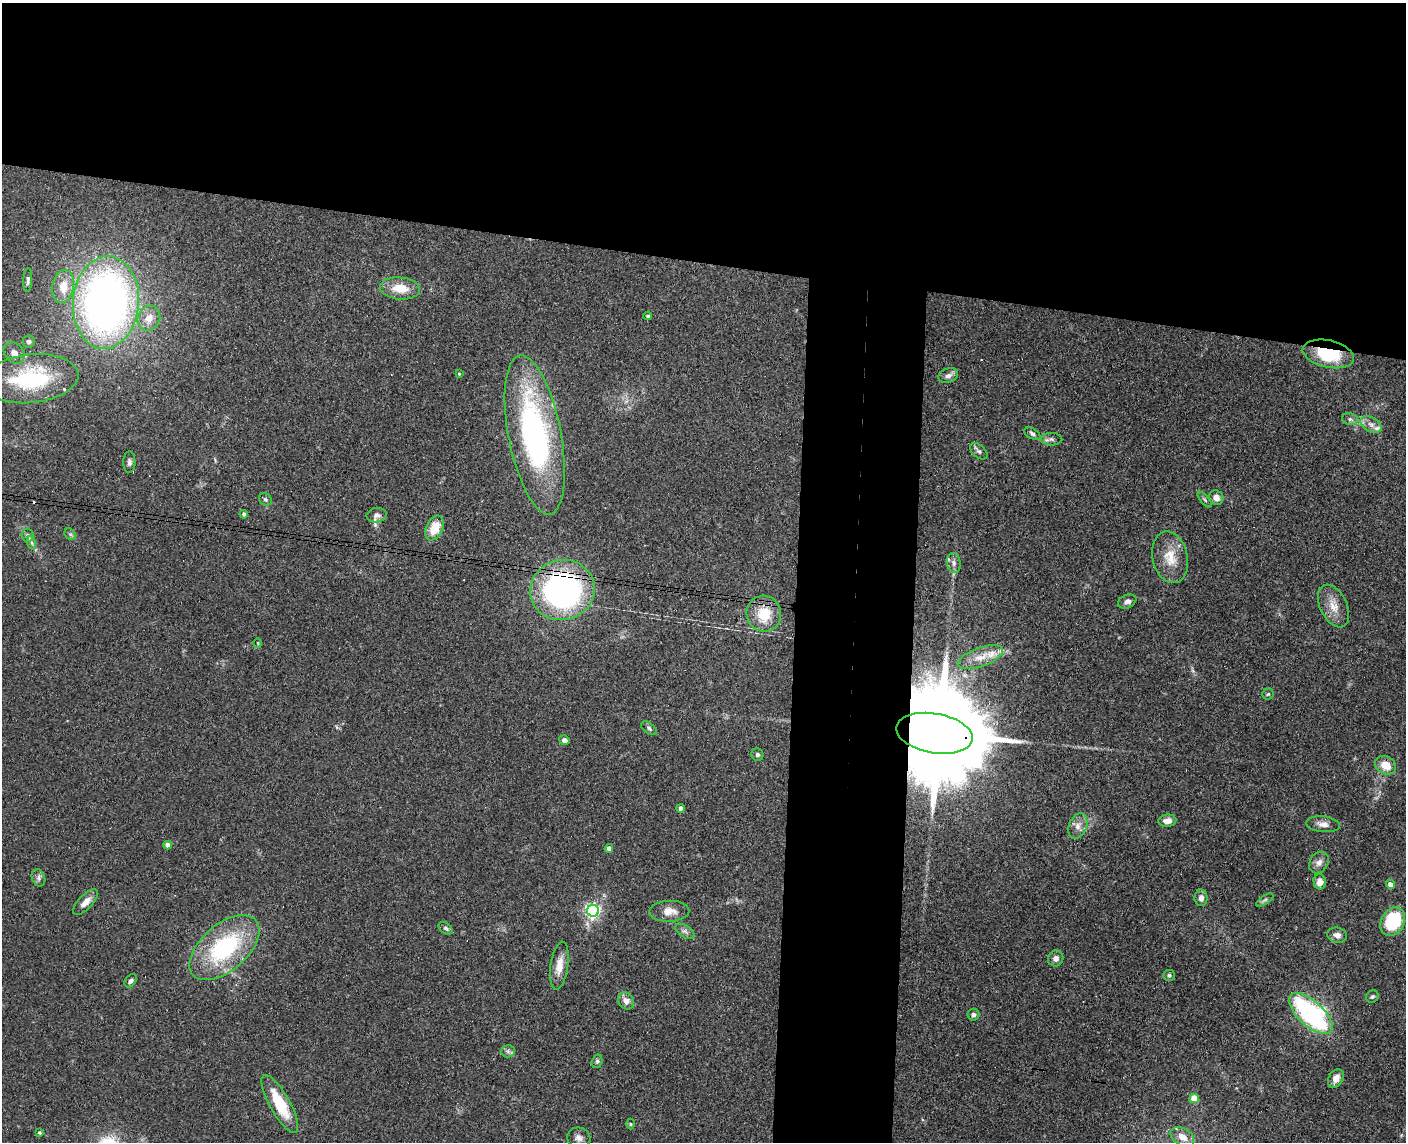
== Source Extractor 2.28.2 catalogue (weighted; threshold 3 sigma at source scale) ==
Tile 2 of 3 x 4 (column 2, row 1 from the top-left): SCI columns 1570-2973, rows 3434-4573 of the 4654 x 4582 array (HDU 1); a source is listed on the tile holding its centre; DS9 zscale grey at full resolution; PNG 1408 x 1144 px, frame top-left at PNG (2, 3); each listed source drawn as its Kron ellipse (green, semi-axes under 4 px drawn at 4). Shown black and unused: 29% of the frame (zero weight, under 3 of 4 exposures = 6% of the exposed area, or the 3 px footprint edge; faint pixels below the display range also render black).
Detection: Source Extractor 2.28.2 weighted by HDU 2 'WHT'; one run over the whole footprint, this tile lists its part. Background 0.138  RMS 0.0068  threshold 0.0308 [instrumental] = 3 sigma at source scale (4.5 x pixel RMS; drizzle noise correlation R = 1.50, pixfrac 1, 0.05/0.05 arcsec/px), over >= 5 px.
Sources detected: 85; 1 inside a brighter object's white glare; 2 cosmic-ray / hot-pixel residue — neither listed nor drawn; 3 inside a brighter listed object's ellipse — not listed separately; the other 79 listed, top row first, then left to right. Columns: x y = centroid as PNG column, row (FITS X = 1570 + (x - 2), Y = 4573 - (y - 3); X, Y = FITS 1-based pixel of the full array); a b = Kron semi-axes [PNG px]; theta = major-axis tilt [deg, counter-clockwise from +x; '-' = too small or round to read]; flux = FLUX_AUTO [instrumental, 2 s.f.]
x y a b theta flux
28 280 12 4 87 1.8
63 287 16 10 80 11
400 288 20 11 -5 13
106 303 46 33 85 380
648 316 4 3 - 0.85
149 318 12 11 - 7.1
29 342 6 6 - 1.9
14 353 12 9 -46 4.9
1328 354 26 13 -13 33
459 374 4 4 - 0.58
948 376 10 7 18 2.9
31 379 48 24 6 69
1350 419 8 6 -15 2
1371 424 11 7 -29 4
1032 434 9 5 -31 1.7
535 435 81 26 -79 170
1051 439 11 6 -1 2.4
979 451 10 6 -41 2
129 462 10 6 89 2.1
1216 498 7 6 - 4
265 499 7 6 - 1.5
1205 500 9 4 -50 1.2
244 514 4 4 - 1.5
377 515 10 7 8 3
435 528 13 8 64 13
70 534 6 5 - 1.3
27 535 6 6 - 1.6
32 543 7 4 -71 1.6
1170 557 26 17 -77 15
954 563 10 7 -82 2.8
562 590 32 30 16 170
1127 601 9 6 23 2.9
1334 606 23 13 -64 9.8
764 614 18 17 - 19
258 643 5 3 - 0.63
980 657 23 9 20 9.4
1268 694 5 5 - 1.1
649 728 9 5 -35 1.5
934 733 39 19 -10 23000
564 740 5 4 - 3.2
757 755 6 6 - 1.6
1385 765 11 8 -27 10
681 808 4 4 - 3.4
1167 821 9 6 5 4.7
1323 824 17 8 -6 5
1078 826 13 8 67 4.9
168 845 4 4 - 4.4
609 848 4 4 - 3.5
1319 862 11 9 55 4
39 878 9 6 -67 2.3
1320 882 7 6 - 5.2
1390 884 5 4 - 3.5
1201 898 8 6 -88 3.4
1265 900 10 4 33 1.5
85 902 16 7 47 5.5
593 911 6 6 - 170
669 911 20 10 3 7.4
1393 922 15 11 61 40
446 928 7 5 -39 1.6
685 931 11 6 -33 2.3
1337 935 10 7 -14 4
224 948 42 23 41 75
1056 958 8 7 - 3.2
559 966 24 9 82 8.4
1169 975 6 5 - 1.4
131 981 7 5 51 2.2
1372 997 6 5 - 1.4
626 1001 9 7 -52 4.7
1311 1013 27 12 -43 120
973 1015 6 6 - 1.5
508 1051 6 6 - 1.8
597 1061 7 5 74 1.4
1336 1078 10 7 59 5.2
1194 1098 5 4 - 9.4
280 1104 32 10 -61 28
631 1124 5 3 - 0.67
39 1133 3 3 - 1.2
1182 1137 13 8 -31 7.7
579 1138 12 10 -16 3.7
Overlapping masked pixels (flux is a lower limit): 3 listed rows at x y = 1328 354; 562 590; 934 733